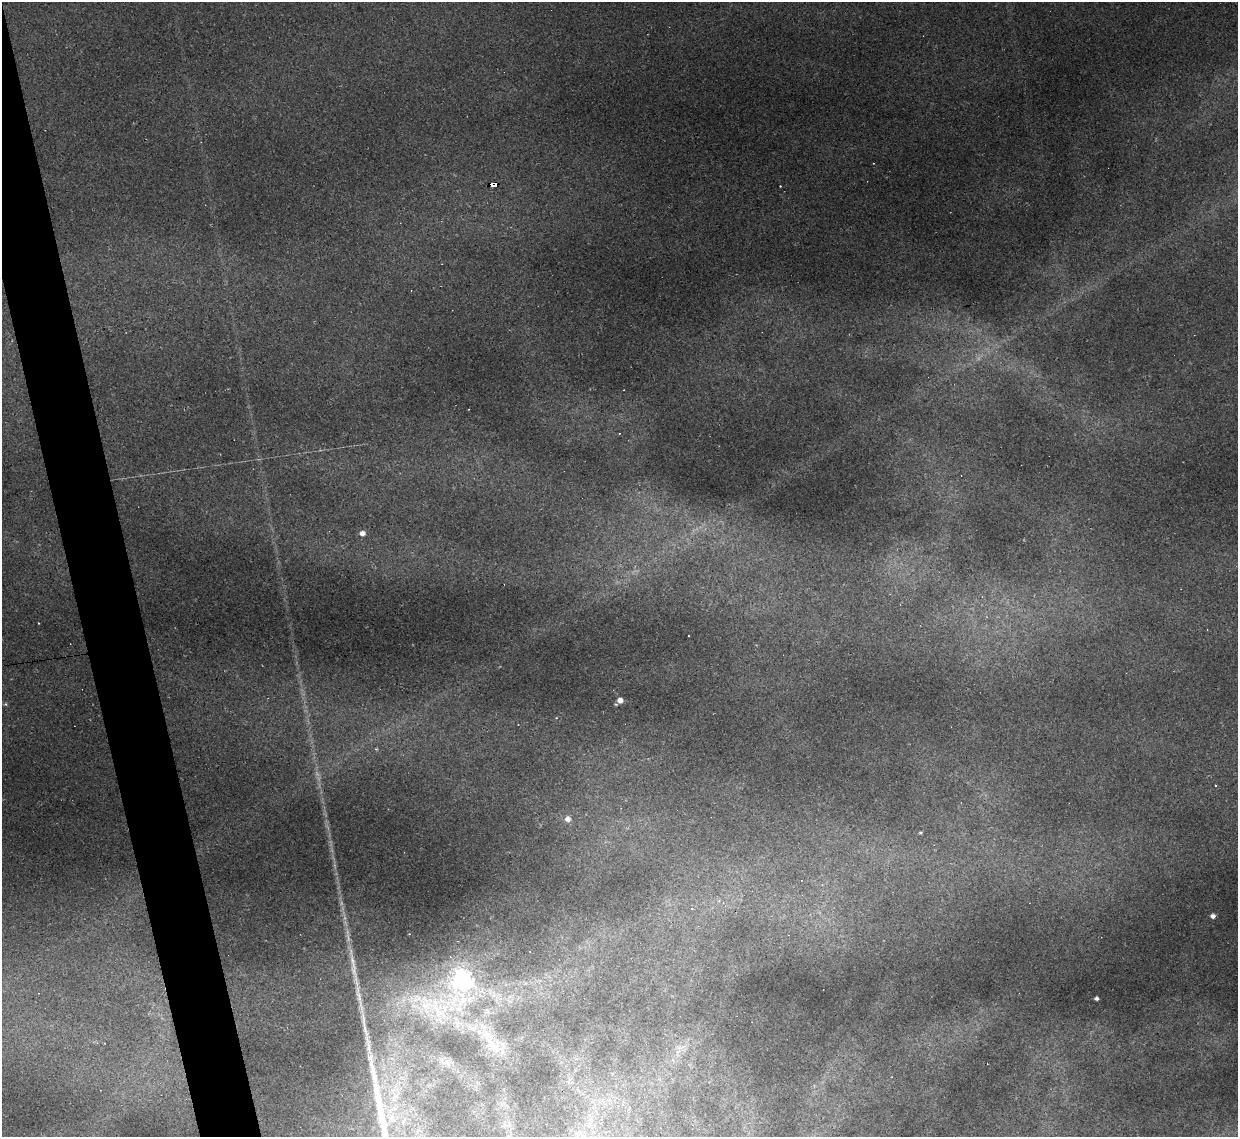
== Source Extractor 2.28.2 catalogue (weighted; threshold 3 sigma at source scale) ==
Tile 11 of 4 x 4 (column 3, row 3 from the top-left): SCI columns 2473-3708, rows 1386-2520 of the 4944 x 4925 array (HDU 1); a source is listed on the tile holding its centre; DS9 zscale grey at full resolution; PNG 1240 x 1139 px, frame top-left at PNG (2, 2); no overlay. Shown black and unused: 4% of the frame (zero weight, under 2 of 3 exposures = <1% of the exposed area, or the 3 px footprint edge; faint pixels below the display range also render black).
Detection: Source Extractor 2.28.2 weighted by HDU 2 'WHT'; one run over the whole footprint, this tile lists its part. Background 0.161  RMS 0.0089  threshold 0.0399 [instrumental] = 3 sigma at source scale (4.5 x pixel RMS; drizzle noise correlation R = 1.50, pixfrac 1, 0.05/0.05 arcsec/px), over >= 5 px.
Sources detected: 24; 9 cosmic-ray / hot-pixel residue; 2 long thin detections or spike segments (spike, bleed or trail) — not listed; the other 13 listed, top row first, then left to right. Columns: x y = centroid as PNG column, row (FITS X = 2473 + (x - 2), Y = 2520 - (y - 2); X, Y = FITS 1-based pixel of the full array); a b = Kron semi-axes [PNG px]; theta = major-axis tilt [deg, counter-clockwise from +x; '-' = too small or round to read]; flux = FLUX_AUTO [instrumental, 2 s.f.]
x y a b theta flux
494 184 7 4 5 130
468 409 3 2 - 0.82
362 533 6 5 - 5.3
620 700 5 5 - 6.6
568 819 6 6 - 5.8
921 833 4 3 - 1.1
692 908 5 5 - 1.9
1213 916 5 4 - 3.9
462 980 8 8 - 470
1096 998 4 4 - 2.7
426 1006 23 18 88 32
364 1025 50 6 -79 20
493 1045 13 8 -56 8.5
Overlapping masked pixels (flux is a lower limit): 1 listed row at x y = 494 184